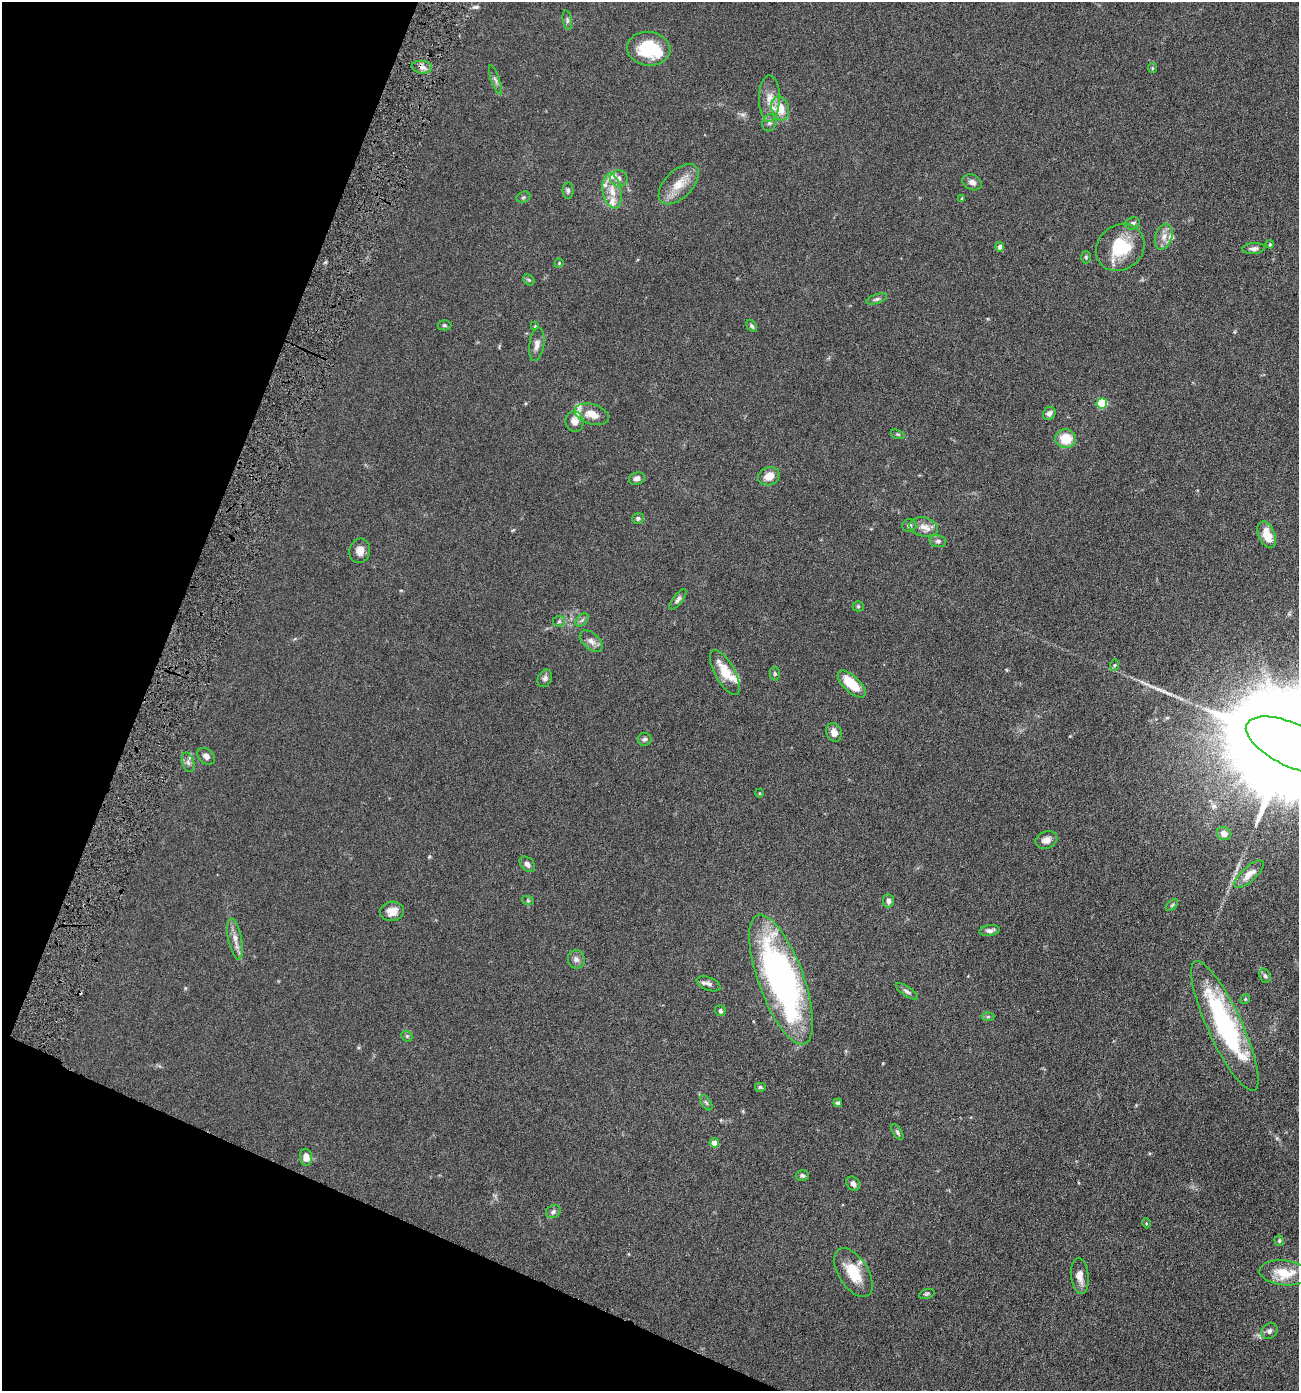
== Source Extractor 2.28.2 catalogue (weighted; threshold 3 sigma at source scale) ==
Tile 9 of 4 x 4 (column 1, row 3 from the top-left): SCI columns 140-1436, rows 1390-2778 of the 5598 x 5556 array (HDU 1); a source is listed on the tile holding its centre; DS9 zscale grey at full resolution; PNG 1301 x 1393 px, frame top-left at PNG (2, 2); each listed source drawn as its Kron ellipse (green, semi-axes under 4 px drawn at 4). Shown black and unused: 20% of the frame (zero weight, under 4 of 8 exposures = <1% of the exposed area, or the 3 px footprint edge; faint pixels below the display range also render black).
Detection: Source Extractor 2.28.2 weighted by HDU 2 'WHT'; one run over the whole footprint, this tile lists its part. Background 0.062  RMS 0.0055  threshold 0.0225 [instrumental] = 3 sigma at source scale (4.09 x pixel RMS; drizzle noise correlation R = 1.36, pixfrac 0.8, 0.05/0.05 arcsec/px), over >= 5 px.
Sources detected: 108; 1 inside a brighter object's white glare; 1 cosmic-ray / hot-pixel residue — neither listed nor drawn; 11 inside a brighter listed object's ellipse — not listed separately; the other 95 listed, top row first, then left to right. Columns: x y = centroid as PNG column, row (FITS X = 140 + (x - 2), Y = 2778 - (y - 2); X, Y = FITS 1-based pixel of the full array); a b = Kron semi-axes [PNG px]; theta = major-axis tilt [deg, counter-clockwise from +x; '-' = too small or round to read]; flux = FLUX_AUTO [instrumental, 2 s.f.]
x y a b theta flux
567 20 10 4 -79 1
649 49 21 17 -6 25
422 67 10 6 -8 2.1
1152 68 5 4 - 0.59
495 80 15 3 -70 1.3
769 98 23 10 90 6.2
780 108 12 8 -72 7.9
769 123 9 7 69 1.5
619 178 9 8 - 2.2
972 182 10 7 -25 2.4
679 184 25 13 46 8.9
568 191 8 5 -89 1.2
612 191 17 9 -79 6
523 197 7 5 21 0.79
962 198 4 3 - 0.56
1133 223 7 6 - 1.3
1164 237 13 8 73 3.6
1270 244 4 3 - 0.63
1000 247 5 4 - 2.3
1120 247 26 22 39 21
1254 249 11 5 5 1.7
1086 257 6 5 - 0.72
559 263 5 3 - 0.43
529 280 6 4 -43 0.7
877 299 10 4 19 1.1
444 325 7 5 0 0.76
535 326 4 4 - 0.37
752 326 6 4 -60 0.95
537 344 17 7 81 3
1102 403 5 5 - 25
1049 413 7 6 - 1.8
592 414 18 10 -16 6.1
574 422 10 9 - 3.1
898 434 7 4 -19 0.64
1066 439 10 9 - 10
769 476 11 9 22 5.3
637 478 8 6 19 1.9
638 518 6 5 - 1.2
909 526 7 6 - 1.2
924 527 14 9 -12 3.8
1267 535 14 8 -66 8.7
938 541 8 6 -9 1.3
360 551 12 10 77 3.6
678 599 12 5 53 1.5
858 606 5 5 - 0.68
582 620 8 4 45 1.1
559 621 6 5 - 0.84
591 641 13 8 -42 2.9
1115 665 6 4 70 0.69
725 673 25 10 -61 11
775 674 7 5 -88 0.72
545 678 9 6 64 1.5
852 684 17 8 -43 14
834 732 9 7 -70 3.4
645 739 7 6 - 1.2
1292 745 50 21 -25 27000
206 756 10 7 -41 2.3
188 762 10 6 -74 1.6
759 793 4 3 - 0.34
1224 834 7 6 - 2.6
1046 840 11 8 20 3.1
527 864 9 6 -44 2
1249 874 18 7 42 4.9
528 901 6 4 -19 0.7
888 901 7 5 -85 1.9
1172 905 7 4 45 0.87
392 911 12 9 11 4.6
990 930 10 5 6 1.9
235 939 21 7 -79 4
576 959 9 8 - 2.2
1265 976 7 5 -72 0.99
781 980 69 22 -70 160
708 984 12 6 -21 1.8
907 991 13 5 -34 1.4
1245 999 5 4 - 0.66
720 1011 6 5 - 0.99
988 1016 6 4 1 0.68
1225 1026 71 17 -65 80
407 1036 6 5 - 0.76
760 1087 6 5 - 0.68
706 1103 9 4 -56 0.95
838 1103 4 4 - 0.8
897 1132 9 4 -57 1
714 1143 4 4 - 6.5
306 1157 8 6 -85 4.4
802 1175 6 5 - 1.1
853 1184 8 6 -48 1.8
553 1212 7 6 - 1.5
1146 1223 5 3 - 0.46
1279 1241 5 4 - 0.62
853 1273 27 14 -58 13
1284 1273 24 12 -6 13
1080 1276 18 9 -84 4.5
927 1294 8 4 18 0.85
1269 1331 8 7 - 1.7
Isophote crosses this tile's border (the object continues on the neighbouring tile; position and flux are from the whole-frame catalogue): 1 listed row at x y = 1292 745